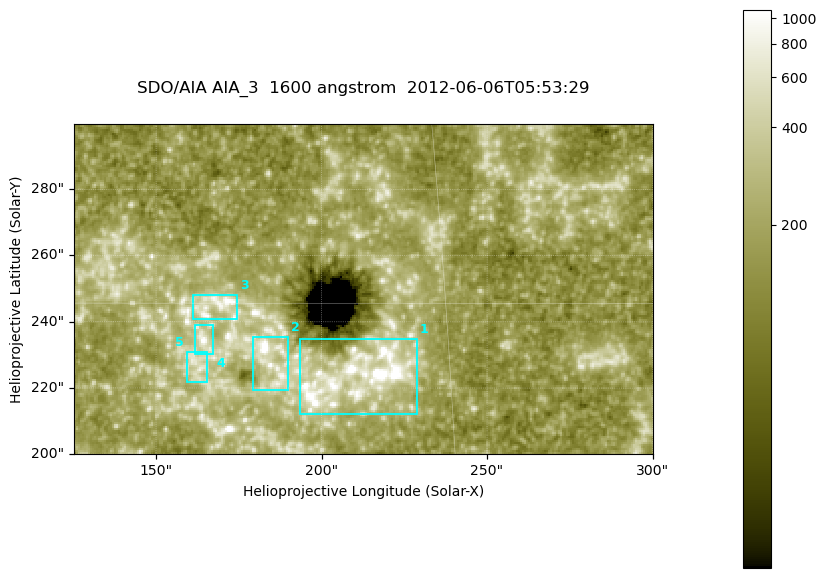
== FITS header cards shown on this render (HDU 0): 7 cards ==
TELESCOP= 'SDO/AIA '
INSTRUME= 'AIA_3   '
WAVELNTH=                 1600
WAVEUNIT= 'angstrom'
DATE-OBS= '2012-06-06T05:53:29.12'
CTYPE1  = 'HPLN-TAN'
CTYPE2  = 'HPLT-TAN'

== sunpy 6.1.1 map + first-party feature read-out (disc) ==
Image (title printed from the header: SDO/AIA AIA_3  1600 angstrom  2012-06-06T05:53:29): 287 x 164 px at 0.609 arcsec/px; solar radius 946 arcsec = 1552 px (partial field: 0.6% of the solar disc is inside the frame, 100% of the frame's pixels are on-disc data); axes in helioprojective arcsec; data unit not stated in the header (colour bar unlabelled)
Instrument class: DISC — disc imager (sunpy class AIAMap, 1600 A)
Bright regions (active regions / flare kernels): reference = the on-disc median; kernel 3 px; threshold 5 sigma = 315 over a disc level ~179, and >= 1.15x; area >= 47 px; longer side >= 3 px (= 1.8 arcsec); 5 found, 5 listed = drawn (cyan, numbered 1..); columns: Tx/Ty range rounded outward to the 2 arcsec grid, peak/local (2 s.f.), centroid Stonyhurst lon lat
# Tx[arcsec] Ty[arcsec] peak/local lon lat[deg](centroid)
1 192..230 212..236 17 +13 +14
2 178..190 218..236 9.2 +12 +14
3 160..176 240..248 5.8 +11 +15
4 160..168 230..240 6 +10 +14
5 158..166 222..232 3.7 +10 +14